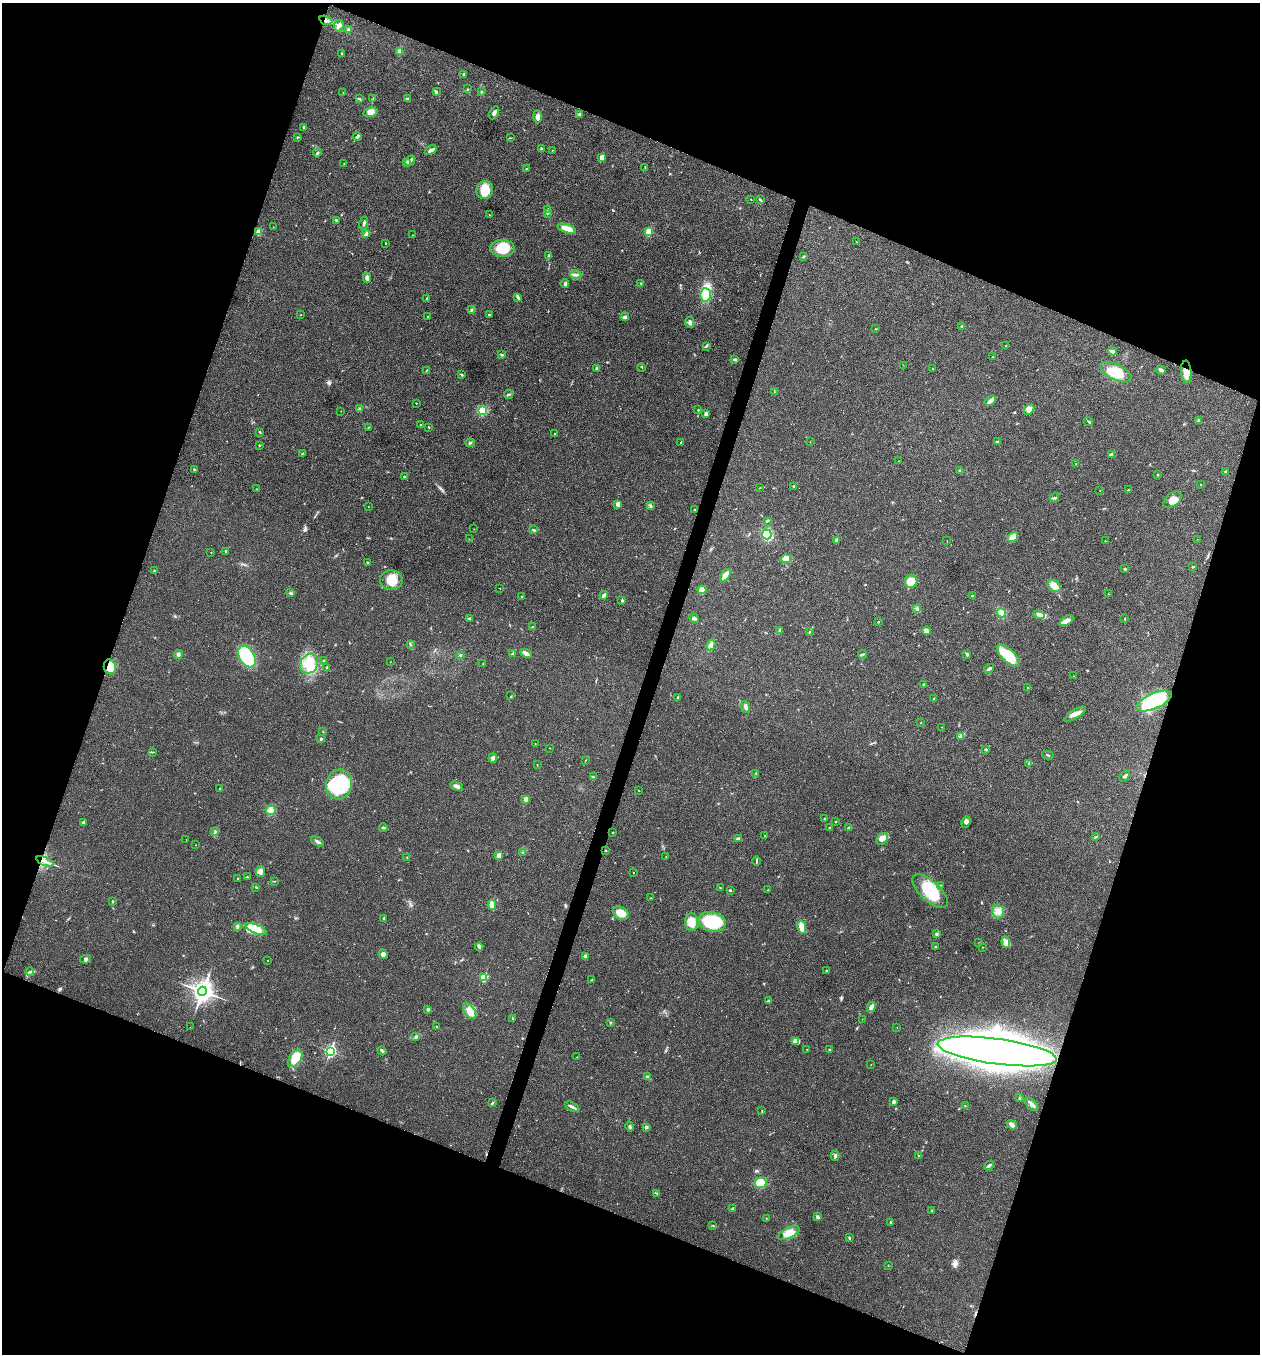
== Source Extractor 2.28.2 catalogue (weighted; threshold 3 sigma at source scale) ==
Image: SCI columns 136-5164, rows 6-5413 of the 5432 x 5416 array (HDU 1 of 3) = the unmasked area's bounding box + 8 px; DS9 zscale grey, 4 x 4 block average (1 PNG px = mean of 4 x 4 image px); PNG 1262 x 1356 px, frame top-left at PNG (2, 3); each listed source drawn as its Kron ellipse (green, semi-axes under 4 px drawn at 4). Shown black and unused: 40% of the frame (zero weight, under 3 of 4 exposures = <1% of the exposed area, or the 3 px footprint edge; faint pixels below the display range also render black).
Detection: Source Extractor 2.28.2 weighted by HDU 2 'WHT'. Background 0.0239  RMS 0.0041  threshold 0.0185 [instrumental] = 3 sigma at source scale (4.5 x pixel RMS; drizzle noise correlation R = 1.50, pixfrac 1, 0.05/0.05 arcsec/px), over >= 5 px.
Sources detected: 339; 4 inside a brighter object's white glare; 1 cosmic-ray / hot-pixel residue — neither listed nor drawn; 6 coinciding with a brighter row at this scale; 10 inside a brighter listed object's ellipse — not listed separately; the other 318 listed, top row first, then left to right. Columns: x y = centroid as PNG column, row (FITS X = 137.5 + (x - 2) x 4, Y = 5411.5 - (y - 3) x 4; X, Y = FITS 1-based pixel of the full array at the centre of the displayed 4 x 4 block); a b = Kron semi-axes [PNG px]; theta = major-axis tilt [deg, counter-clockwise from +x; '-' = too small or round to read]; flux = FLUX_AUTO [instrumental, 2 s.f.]
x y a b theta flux
326 20 6 3 -18 10
339 25 6 4 68 11
348 30 3 3 - 3.4
400 51 2 2 - 36
341 53 2 2 - 1.3
464 74 3 2 - 2.3
468 89 2 2 - 0.79
436 92 4 2 - 2.1
481 92 3 2 - 2.1
343 93 3 2 - 1
360 98 2 2 - 1.1
373 99 2 2 - 1.8
407 99 2 2 - 1.3
370 112 7 4 10 11
494 113 7 3 61 6.1
580 114 4 3 - 4.4
537 117 6 3 -89 12
304 127 3 2 - 2.1
357 136 4 3 - 3.9
298 137 2 2 - 1.1
510 138 2 2 - 0.9
541 149 2 2 - 2.5
431 150 6 3 31 6.5
552 150 2 2 - 0.84
317 153 4 2 - 2.9
602 157 2 2 - 42
410 161 5 2 - 4.4
407 162 4 3 - 4.6
344 163 2 2 - 1.5
645 168 2 2 - 0.77
527 169 2 2 - 1.4
485 190 9 8 - 49
751 199 2 2 - 0.93
760 200 4 2 - 2.4
548 209 3 2 - 2.7
547 214 2 2 - 1.2
489 215 2 2 - 0.78
336 220 3 2 - 2.9
364 223 7 3 77 5.2
273 227 2 2 - 0.62
567 229 10 4 -19 30
259 232 2 2 - 53
649 232 2 2 - 83
366 234 3 2 - 3.3
412 235 2 2 - 0.71
856 242 3 2 - 1.2
385 243 2 2 - 2.2
502 248 12 8 -2 67
549 256 2 2 - 0.94
803 257 3 2 - 3
576 275 5 2 - 5.3
367 278 5 3 - 7.9
565 283 4 3 - 4
641 283 3 2 - 1.9
705 295 6 5 - 54
427 298 3 2 - 2.3
518 298 2 2 - 1.5
471 310 2 2 - 1.4
300 315 2 2 - 0.94
489 315 2 2 - 2.6
428 316 2 2 - 1.6
625 317 4 3 - 6.2
690 323 5 3 - 5.7
962 326 2 2 - 2.1
876 329 2 2 - 1.2
1006 345 3 2 - 1.6
706 346 4 2 - 2.7
1112 351 5 3 - 6.1
501 354 2 2 - 1.7
993 357 2 2 - 1.5
735 359 3 2 - 3.2
903 365 2 2 - 0.55
642 367 2 2 - 1.3
597 368 3 2 - 2.8
932 369 2 2 - 0.64
427 370 3 2 - 1.1
1161 370 5 3 - 5.5
1116 372 17 7 -27 44
1186 372 11 5 -86 23
461 375 3 2 - 2.4
774 392 3 2 - 1.6
509 394 4 2 - 3.5
990 401 6 2 43 12
416 403 2 2 - 1.1
359 409 2 2 - 0.89
1029 409 6 4 45 13
482 410 4 4 - 43
698 410 2 2 - 1.6
341 411 2 2 - 0.45
706 414 3 2 - 9.8
1198 420 3 2 - 1.7
1088 422 5 2 - 2.6
421 425 2 2 - 1.5
369 427 2 2 - 1.2
429 427 2 2 - 1.2
260 432 3 2 - 1.6
555 434 3 2 - 1.9
810 442 2 2 - 0.56
997 442 4 2 - 2.6
470 443 5 2 - 2.1
681 443 3 2 - 2.3
259 446 2 2 - 1
302 453 2 2 - 1.2
1111 454 2 2 - 4
899 461 2 2 - 1.1
1076 464 2 2 - 1.2
194 469 3 2 - 1.6
960 470 2 2 - 1.5
1226 471 3 2 - 2.3
1158 475 2 2 - 1.4
404 477 3 2 - 1.8
1200 485 2 2 - 1.1
794 486 2 2 - 3.4
760 488 2 2 - 1.1
256 489 2 2 - 0.89
1128 490 3 2 - 2.5
1100 491 2 2 - 0.57
1054 498 5 2 - 4.1
1172 500 10 6 38 25
618 504 4 3 - 14
650 506 3 2 - 2.9
368 507 2 2 - 0.72
694 509 2 2 - 1.4
767 521 4 2 - 2.4
474 529 2 2 - 0.61
533 530 3 2 - 3
767 535 5 4 - 70
1013 537 6 3 32 23
469 539 2 2 - 0.95
1197 539 2 2 - 0.34
836 540 3 2 - 3.1
947 541 2 2 - 0.75
1105 541 2 2 - 0.78
226 551 2 2 - 3
211 552 2 2 - 0.66
786 559 5 4 - 16
368 563 2 2 - 1.6
1193 567 3 2 - 1.5
1125 569 2 2 - 1.3
154 570 2 2 - 1.3
725 575 7 3 53 31
391 580 11 10 - 40
911 582 6 6 - 34
1054 586 7 5 -39 15
500 588 2 2 - 0.49
702 590 4 4 - 22
291 593 3 3 - 3.3
1108 594 3 2 - 1.6
604 595 4 2 - 8.5
522 596 2 2 - 0.97
972 596 3 2 - 2.3
622 600 3 2 - 3.1
917 609 3 3 - 3.3
1001 613 5 4 - 19
1039 615 6 2 -19 6.7
470 618 3 2 - 2.1
694 618 5 3 - 5.2
1125 619 3 2 - 1.4
1066 621 7 4 30 12
878 622 2 2 - 1.5
532 626 2 2 - 1
779 630 3 2 - 3.6
926 631 4 3 - 13
809 632 4 2 - 2.1
410 644 2 2 - 1.3
711 645 5 3 - 8.2
526 653 6 3 -25 8.1
178 654 4 2 - 3.7
513 654 4 2 - 5.6
862 654 4 2 - 3.1
460 655 3 2 - 2.3
967 655 3 3 - 3.9
247 656 12 7 -59 120
1008 656 14 6 -43 110
324 661 3 2 - 2.6
390 662 2 2 - 0.76
309 664 10 8 59 39
483 664 2 2 - 0.9
110 667 7 6 - 26
327 667 3 2 - 1.9
989 669 5 2 - 6.4
1074 676 2 2 - 1.1
924 685 2 2 - 9.1
1028 688 2 2 - 1.8
511 696 2 2 - 1.2
678 697 3 2 - 4.1
934 699 3 2 - 2.5
1154 701 19 7 24 190
746 707 6 3 -71 6.1
1075 714 12 3 31 13
921 723 2 2 - 0.81
942 727 2 2 - 0.69
323 732 2 2 - 0.7
960 736 4 2 - 2.4
321 739 2 2 - 7.7
535 744 2 2 - 0.63
550 748 2 2 - 0.59
986 749 2 2 - 3.5
152 752 2 2 - 1.4
1048 755 6 2 -11 2
493 758 4 2 - 13
585 760 2 2 - 0.56
1029 764 3 2 - 2.3
537 765 2 2 - 0.72
756 773 4 2 - 1.8
1125 776 6 2 49 4.9
593 777 2 2 - 1.3
339 784 15 13 77 210
457 786 7 3 -21 8.5
220 788 2 2 - 1.2
639 791 2 2 - 0.98
526 799 2 2 - 36
271 810 5 5 - 18
824 819 2 2 - 3
836 822 2 2 - 3.1
966 822 6 4 69 7.4
84 823 3 3 - 3.1
830 827 2 2 - 1.1
383 828 4 2 - 4.7
848 828 3 2 - 2.5
215 832 3 2 - 2.9
613 832 2 2 - 0.75
765 836 2 2 - 1.1
1096 837 2 2 - 1.6
738 839 4 3 - 8.6
882 839 7 5 47 11
186 840 2 2 - 0.64
317 841 7 2 -28 5.8
195 845 2 2 - 0.58
606 850 2 2 - 1.4
523 853 2 2 - 1
499 855 2 2 - 39
407 857 2 2 - 1.2
666 857 2 2 - 1.1
45 861 9 2 -21 9.9
756 861 5 2 - 2.6
260 872 5 4 - 8.9
634 872 2 2 - 0.71
247 877 2 2 - 1.5
238 879 2 2 - 1.7
275 881 2 2 - 0.7
941 885 2 2 - 0.78
256 887 3 2 - 2
720 888 2 2 - 0.94
730 890 3 2 - 2.5
768 890 3 2 - 1.4
930 891 22 10 -42 92
651 898 2 2 - 1.1
113 901 2 2 - 2.9
492 905 5 2 - 35
998 911 7 6 - 15
621 913 8 6 -32 33
383 919 2 2 - 1.6
692 922 9 6 -85 36
712 922 14 9 -15 150
237 927 4 2 - 2.5
802 927 6 4 -76 27
256 929 11 4 -22 61
937 934 3 2 - 3
1006 942 6 3 -84 15
979 943 2 2 - 0.69
479 947 4 3 - 3.8
935 947 2 2 - 2
982 947 2 2 - 0.9
383 954 4 4 - 11
585 956 3 3 - 4.4
85 959 5 3 - 4
268 960 2 2 - 0.8
826 971 2 2 - 1.1
30 972 4 2 - 4.1
484 977 2 2 - 100
592 980 3 2 - 2
202 991 4 4 - 1600
768 1001 2 2 - 1.3
871 1007 5 3 - 12
428 1009 2 2 - 3.9
470 1011 9 5 -56 25
512 1018 2 2 - 1.1
862 1019 2 2 - 0.53
610 1023 2 2 - 1.1
437 1026 2 2 - 0.83
190 1027 2 2 - 0.49
897 1028 2 2 - 0.62
416 1037 2 2 - 1.6
796 1041 4 3 - 7.2
806 1049 2 2 - 0.73
830 1049 3 2 - 1.5
330 1051 3 2 - 400
382 1051 4 2 - 4
997 1051 60 12 -8 4000
577 1057 2 2 - 0.65
295 1058 10 5 54 58
871 1065 2 2 - 0.52
648 1077 4 3 - 3.8
1019 1098 2 2 - 1.3
893 1102 4 3 - 4.8
492 1103 4 2 - 2.5
1032 1104 8 3 -48 8.2
965 1106 2 2 - 1
572 1107 8 2 -25 6.8
762 1111 2 2 - 1.1
1012 1125 5 3 - 13
629 1126 5 2 - 3.9
646 1127 4 3 - 4.9
918 1155 2 2 - 1.4
835 1156 5 3 - 4.7
989 1166 5 3 - 4.2
761 1183 6 5 - 42
657 1193 2 2 - 1.8
732 1209 4 3 - 3.3
932 1211 3 2 - 1.2
818 1217 3 2 - 5.3
766 1218 2 2 - 0.68
890 1223 4 2 - 2.6
713 1226 2 2 - 1.3
789 1233 12 5 25 21
849 1238 4 2 - 2.6
888 1266 2 2 - 0.87
Overlapping masked pixels (flux is a lower limit): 3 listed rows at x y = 326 20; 1186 372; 110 667
Diffuse or blended objects may show on this block-average render without a row.